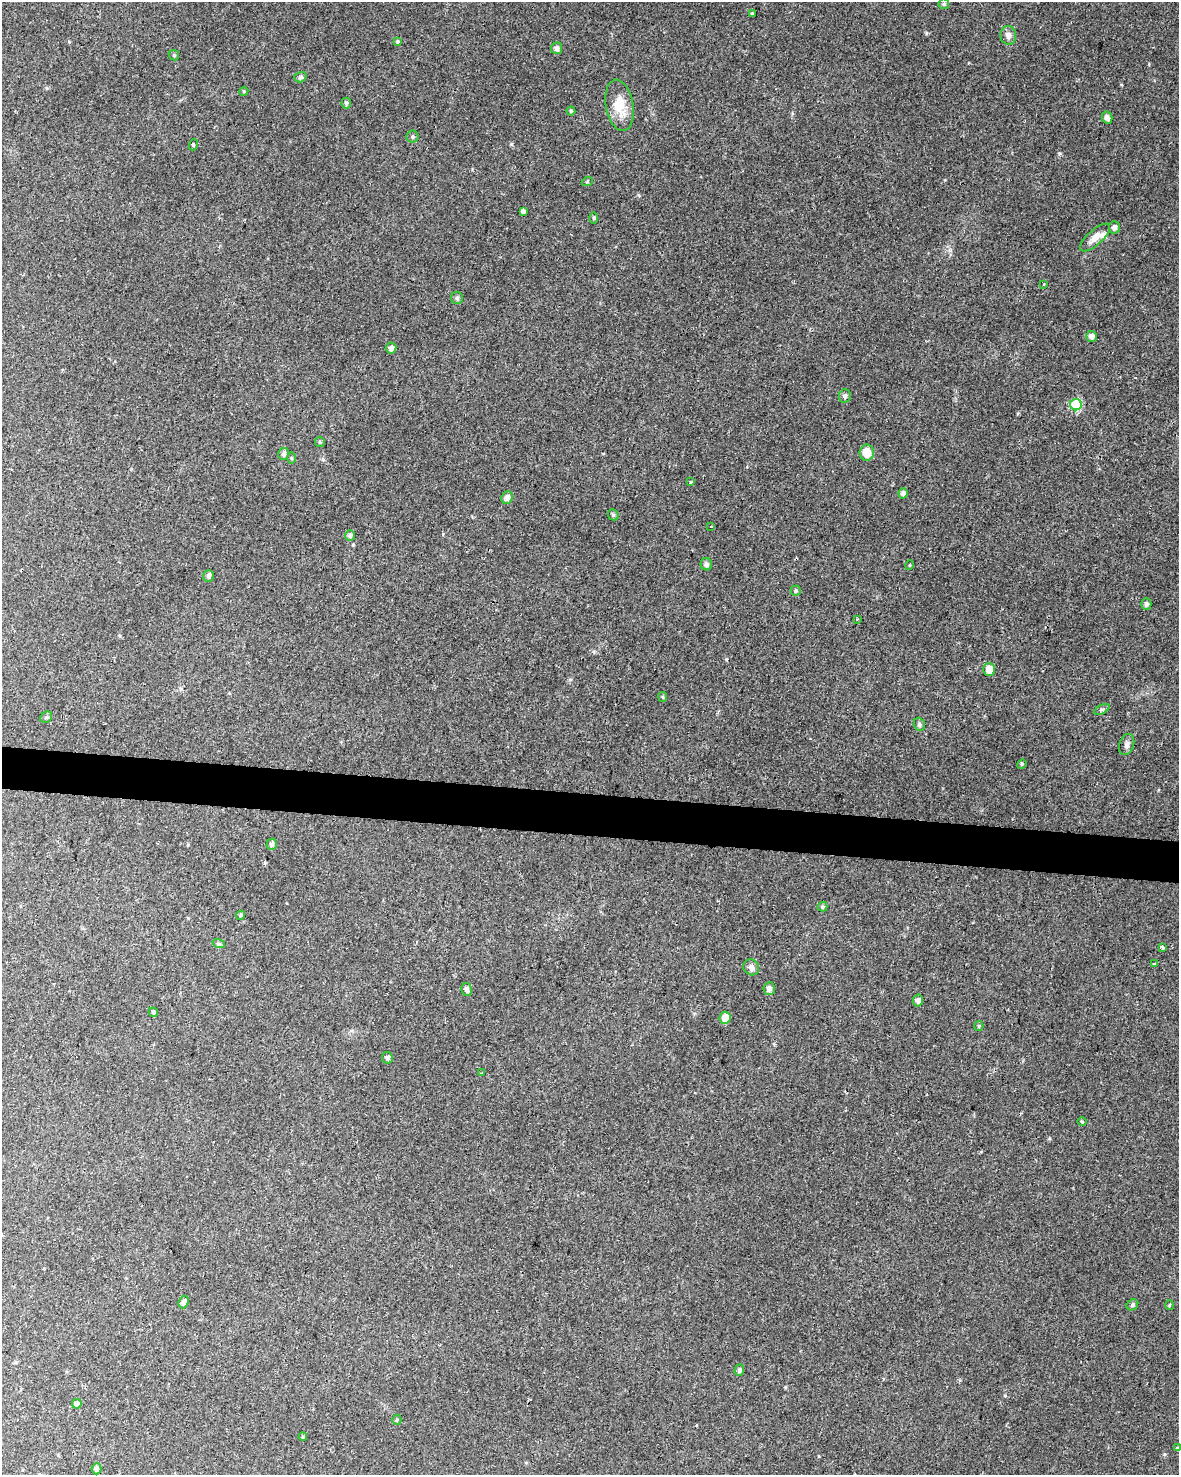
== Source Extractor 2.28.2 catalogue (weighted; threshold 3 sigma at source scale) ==
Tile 7 of 4 x 3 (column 3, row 2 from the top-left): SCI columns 2362-3538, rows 1761-3233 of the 4715 x 4936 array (HDU 1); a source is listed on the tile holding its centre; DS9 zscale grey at full resolution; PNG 1181 x 1477 px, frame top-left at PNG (2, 2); each listed source drawn as its Kron ellipse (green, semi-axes under 4 px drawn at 4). Shown black and unused: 3% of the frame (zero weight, under 2 of 3 exposures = <1% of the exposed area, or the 3 px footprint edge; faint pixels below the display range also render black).
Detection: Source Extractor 2.28.2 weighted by HDU 2 'WHT'; one run over the whole footprint, this tile lists its part. Background 0.0562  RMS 0.0069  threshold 0.0308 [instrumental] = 3 sigma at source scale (4.5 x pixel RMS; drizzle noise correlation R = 1.50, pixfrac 1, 0.0396/0.0396 arcsec/px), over >= 5 px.
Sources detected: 75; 1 cosmic-ray / hot-pixel residue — neither listed nor drawn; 1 inside a brighter listed object's ellipse — not listed separately; the other 73 listed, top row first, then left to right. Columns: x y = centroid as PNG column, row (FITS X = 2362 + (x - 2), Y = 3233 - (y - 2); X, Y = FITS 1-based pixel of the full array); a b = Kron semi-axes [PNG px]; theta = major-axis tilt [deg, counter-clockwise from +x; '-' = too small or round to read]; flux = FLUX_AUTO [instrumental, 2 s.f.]
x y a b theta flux
944 4 5 5 - 1.2
752 13 3 3 - 0.75
1008 35 9 8 - 3.2
397 41 4 3 - 0.91
557 48 6 5 - 3.1
174 55 6 4 -44 0.9
300 77 6 5 - 1.4
244 91 5 3 - 0.69
346 103 5 5 - 1.5
619 105 26 13 -80 15
571 111 4 4 - 0.86
1107 118 6 5 - 3
413 137 6 6 - 1.2
193 145 6 3 71 0.78
587 182 5 3 - 0.63
523 211 4 4 - 2
594 218 6 4 -89 0.78
1114 227 6 5 - 2.5
1095 237 19 7 42 6
1044 284 2 2 - 0.59
457 298 6 6 - 1.3
1091 336 5 5 - 3.2
391 348 5 5 - 2.4
845 396 7 6 - 1.8
1076 405 6 5 - 42
320 442 5 4 - 0.82
867 453 8 7 - 8.6
284 454 6 5 - 1.9
291 458 6 4 -89 0.83
690 482 3 3 - 3.3
903 493 5 4 - 2.7
507 498 6 5 - 3.2
613 515 6 5 - 1.1
711 526 3 3 - 2.3
350 535 5 5 - 2.1
706 564 6 5 - 2.2
910 565 5 3 - 0.54
209 576 6 5 - 2
796 590 5 5 - 1.1
1146 604 6 5 - 2
857 619 3 2 - 0.92
989 669 6 6 - 6.5
663 697 5 4 - 0.78
1102 709 8 4 28 1.7
46 717 6 5 - 0.99
919 724 6 5 - 1.5
1127 744 11 7 71 2.6
1022 764 5 4 - 0.8
272 844 5 5 - 2.3
822 907 5 5 - 1.1
240 915 5 4 - 0.97
219 944 6 4 -18 0.92
1162 947 4 3 - 3.3
1154 964 3 3 - 1.3
751 967 8 7 - 2.8
467 989 6 5 - 2.6
769 989 6 6 - 2.7
918 1001 6 5 - 2.4
153 1012 5 4 - 1.3
725 1018 6 5 - 6.7
979 1026 5 4 - 0.81
387 1058 6 5 - 1.8
482 1073 3 3 - 1.3
1082 1121 4 3 - 0.62
184 1302 6 5 - 2.3
1132 1305 6 5 - 1.3
1169 1305 5 3 - 0.61
739 1370 5 4 - 1.8
77 1404 5 4 - 2.1
397 1420 5 4 - 0.93
303 1437 4 3 - 0.8
1177 1448 4 3 - 0.57
97 1469 5 5 - 2.1
Overlapping masked pixels (flux is a lower limit): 1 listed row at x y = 1076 405
Unlisted compact peaks at least as high as the median listed source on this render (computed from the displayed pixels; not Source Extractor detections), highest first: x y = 1059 153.